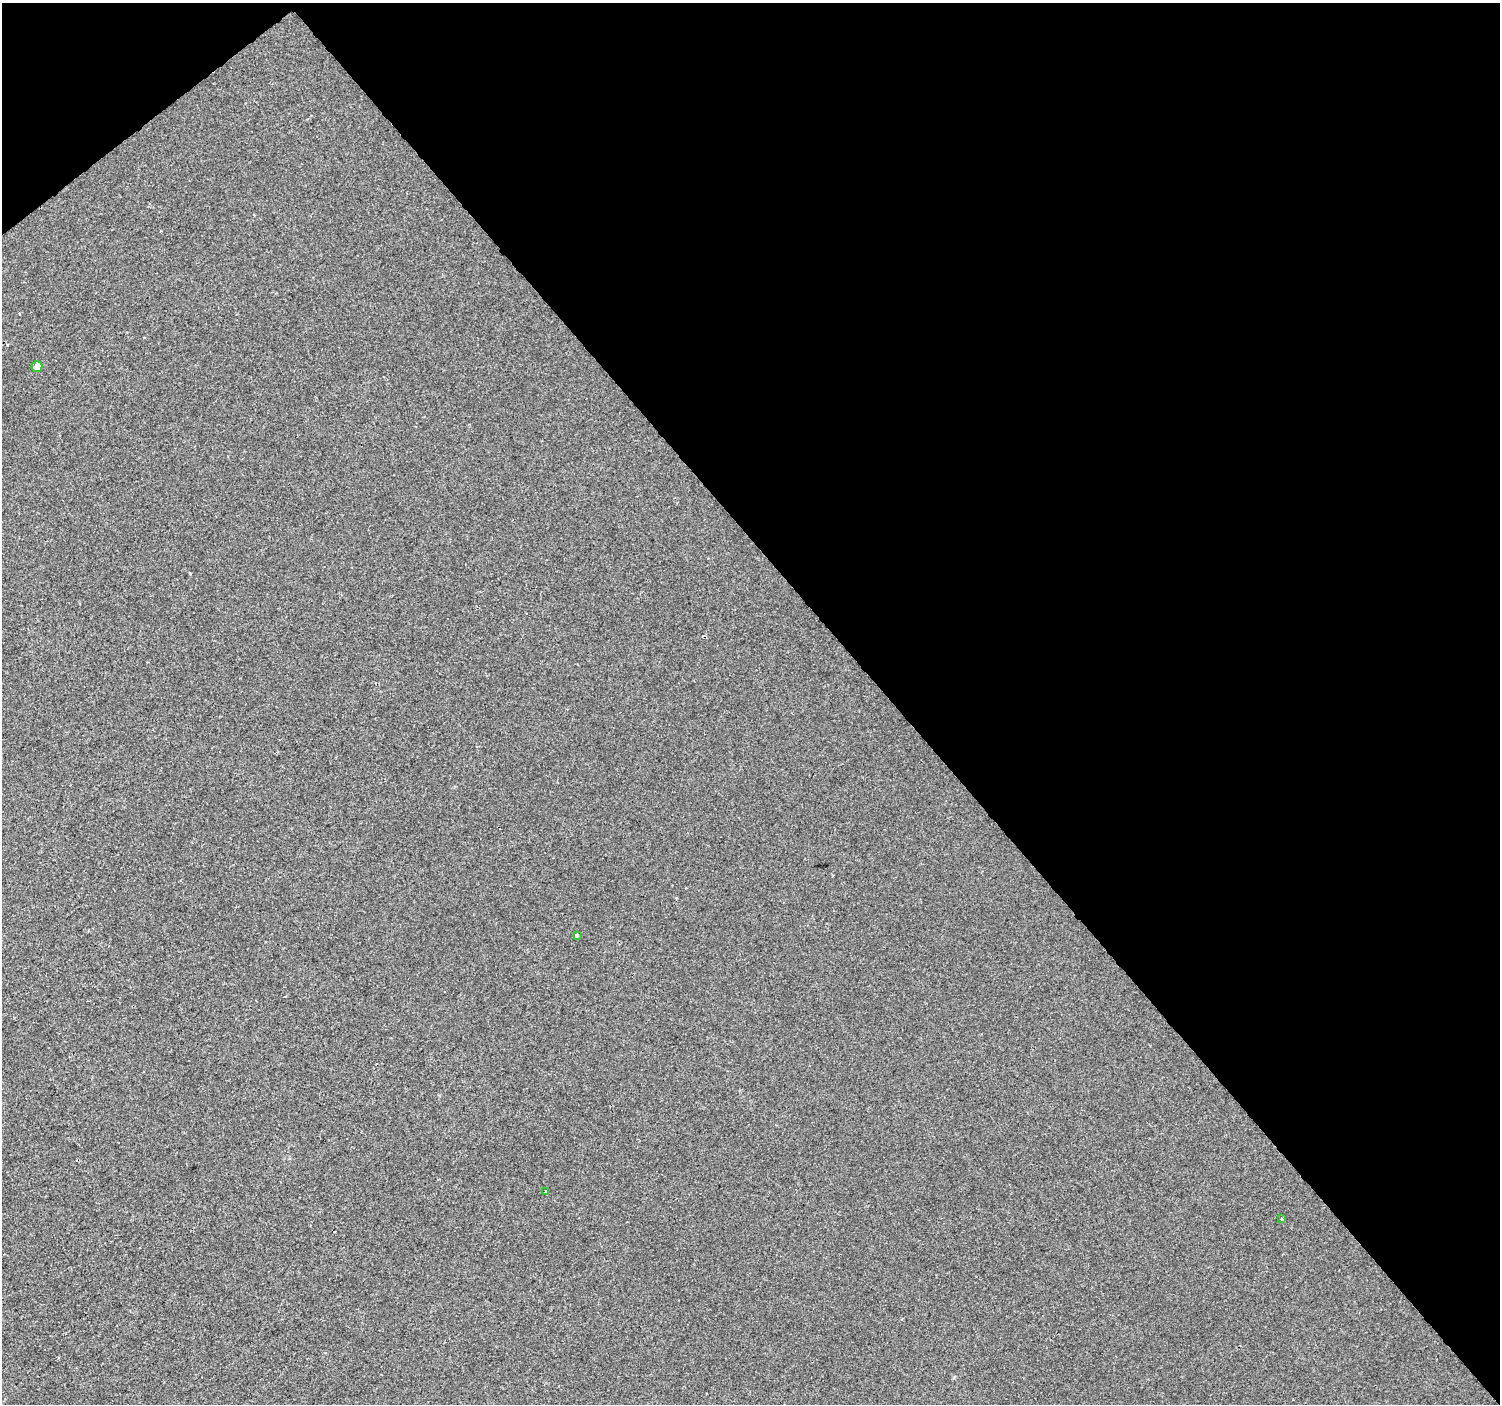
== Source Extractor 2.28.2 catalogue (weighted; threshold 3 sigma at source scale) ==
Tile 3 of 4 x 4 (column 3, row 1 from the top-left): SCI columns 3003-4500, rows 4412-5813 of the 6000 x 5953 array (HDU 1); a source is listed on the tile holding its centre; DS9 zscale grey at full resolution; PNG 1502 x 1406 px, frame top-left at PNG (2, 3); each listed source drawn as its Kron ellipse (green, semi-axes under 4 px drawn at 4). Shown black and unused: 42% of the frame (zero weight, under 2 of 3 exposures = <1% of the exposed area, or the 3 px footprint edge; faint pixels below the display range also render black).
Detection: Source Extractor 2.28.2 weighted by HDU 2 'WHT'; one run over the whole footprint, this tile lists its part. Background -4.67e-05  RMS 0.0042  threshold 0.0187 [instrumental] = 3 sigma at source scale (4.5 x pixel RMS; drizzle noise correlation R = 1.50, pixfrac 1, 0.0396/0.0396 arcsec/px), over >= 5 px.
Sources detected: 4; all 4 listed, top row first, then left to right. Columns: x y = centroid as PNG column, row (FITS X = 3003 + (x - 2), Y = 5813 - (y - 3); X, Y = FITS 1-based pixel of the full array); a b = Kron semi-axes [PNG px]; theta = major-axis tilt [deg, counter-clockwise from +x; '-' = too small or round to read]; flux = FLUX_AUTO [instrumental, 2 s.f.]
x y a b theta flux
37 366 5 5 - 3.2
577 935 4 3 - 0.98
546 1191 3 3 - 0.67
1281 1219 3 3 - 1.5